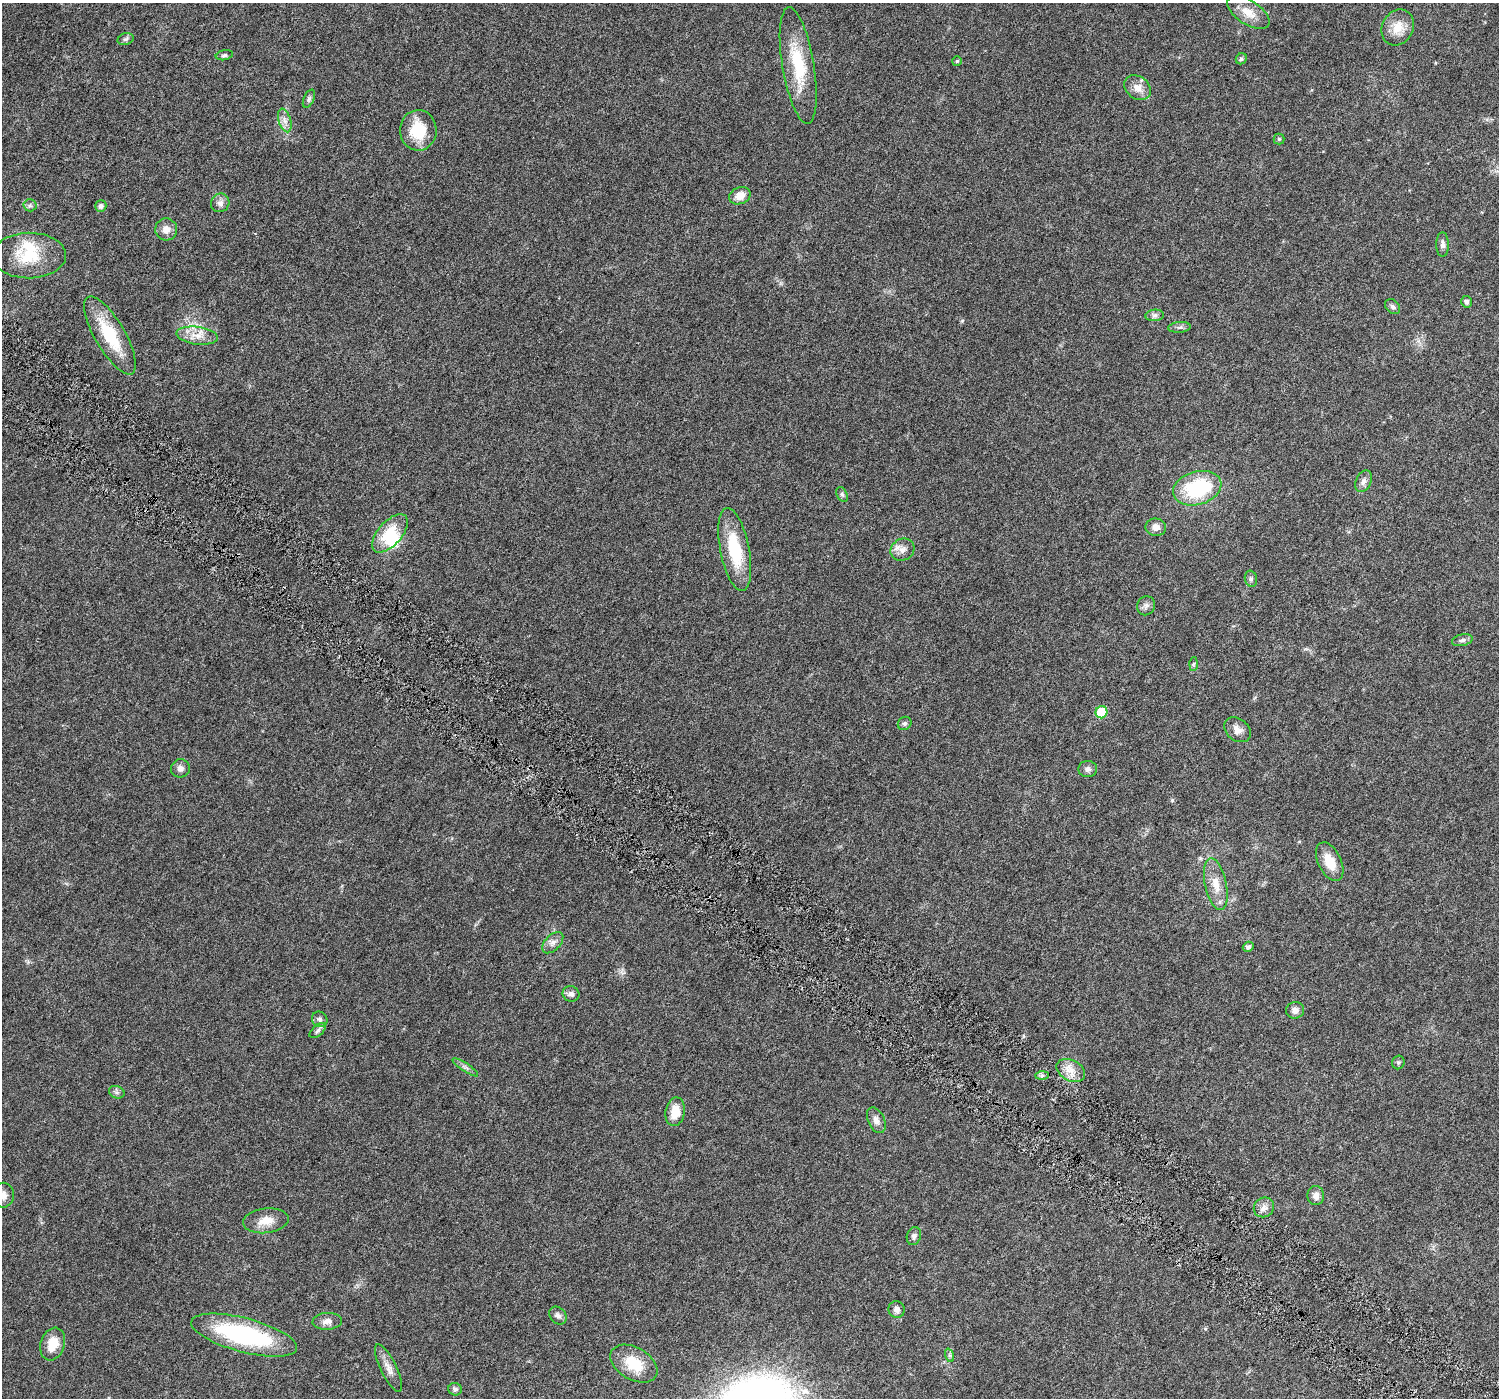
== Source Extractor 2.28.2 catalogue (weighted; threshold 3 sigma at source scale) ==
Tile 6 of 4 x 4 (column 2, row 2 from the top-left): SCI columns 1522-3018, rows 3109-4504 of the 6108 x 6152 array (HDU 1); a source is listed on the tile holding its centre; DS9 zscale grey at full resolution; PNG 1501 x 1400 px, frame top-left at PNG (2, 3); each listed source drawn as its Kron ellipse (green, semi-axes under 4 px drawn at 4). Shown black and unused: <1% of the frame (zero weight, under 5 of 10 exposures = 4% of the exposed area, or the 3 px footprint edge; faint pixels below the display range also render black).
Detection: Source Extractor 2.28.2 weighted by HDU 2 'WHT'; one run over the whole footprint, this tile lists its part. Background 0.0241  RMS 0.002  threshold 0.00802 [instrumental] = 3 sigma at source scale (4.09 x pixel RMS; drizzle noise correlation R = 1.36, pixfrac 0.8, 0.0396/0.0396 arcsec/px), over >= 5 px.
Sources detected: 72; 2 inside a brighter object's white glare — neither listed nor drawn; the other 70 listed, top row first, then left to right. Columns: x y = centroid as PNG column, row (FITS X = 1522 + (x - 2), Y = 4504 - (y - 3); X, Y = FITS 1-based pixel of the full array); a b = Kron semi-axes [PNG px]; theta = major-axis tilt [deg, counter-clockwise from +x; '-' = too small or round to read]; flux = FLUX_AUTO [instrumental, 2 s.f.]
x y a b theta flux
1248 12 24 12 -33 2.7
1398 27 19 15 60 2.9
126 39 8 6 17 0.45
224 55 9 5 11 0.38
1241 59 6 5 - 0.41
957 61 5 5 - 0.27
798 66 59 16 -80 9.1
1138 88 14 11 -39 1.8
309 99 10 5 66 0.42
285 120 12 6 -72 0.97
418 130 20 18 90 6.1
1279 139 5 5 - 0.28
740 196 11 8 23 1.9
220 203 9 9 - 0.86
30 205 6 6 - 0.42
101 206 6 5 - 0.6
166 229 11 11 - 1.4
1443 245 12 6 -90 0.7
29 256 37 23 0 7.8
1466 302 6 5 - 0.51
1393 307 8 6 -44 0.45
1155 315 9 6 5 0.54
1179 327 11 5 5 0.53
110 335 44 15 -60 8.4
197 336 21 9 -7 2.2
1364 481 11 7 64 0.83
1197 488 25 16 16 14
842 494 8 5 -63 0.4
1156 527 10 8 -9 1.2
390 533 23 12 49 5.7
735 549 42 14 -79 8.8
902 550 12 10 34 1.3
1251 579 8 6 -76 0.42
1146 606 10 9 - 0.72
1462 640 10 5 12 0.55
1193 664 7 4 88 0.27
1101 712 6 6 - 6.9
905 723 7 6 - 0.4
1237 730 14 11 -40 1.4
180 768 9 9 - 0.78
1088 769 9 8 - 0.67
1330 862 21 11 -64 3.4
1216 884 26 10 -78 2.9
553 943 13 7 46 0.98
1248 947 5 5 - 0.48
571 994 8 7 - 0.73
1295 1010 9 8 - 0.98
320 1019 8 7 - 0.57
318 1031 10 5 42 0.5
1398 1062 7 6 - 0.34
465 1067 15 4 -33 0.6
1071 1070 15 10 -28 2
1042 1076 7 4 1 0.36
117 1092 8 6 -20 0.47
675 1112 14 9 81 3.2
876 1120 13 8 -65 1.1
3 1195 12 11 - 1.2
1316 1196 9 8 - 0.99
1264 1207 11 9 41 1.1
266 1221 23 12 7 2.6
914 1236 9 7 70 0.6
897 1309 8 8 - 0.85
558 1316 10 7 -47 0.69
327 1321 15 8 4 1.1
244 1335 54 17 -15 22
53 1344 17 12 71 3
949 1355 7 4 -71 0.35
634 1364 25 16 -30 5.3
388 1368 26 8 -64 1.6
455 1389 7 6 - 0.53
Isophote crosses this tile's border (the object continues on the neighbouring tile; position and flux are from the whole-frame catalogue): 1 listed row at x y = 3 1195
Unlisted compact peaks at least as high as the median listed source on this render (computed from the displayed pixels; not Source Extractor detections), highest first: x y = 1172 800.